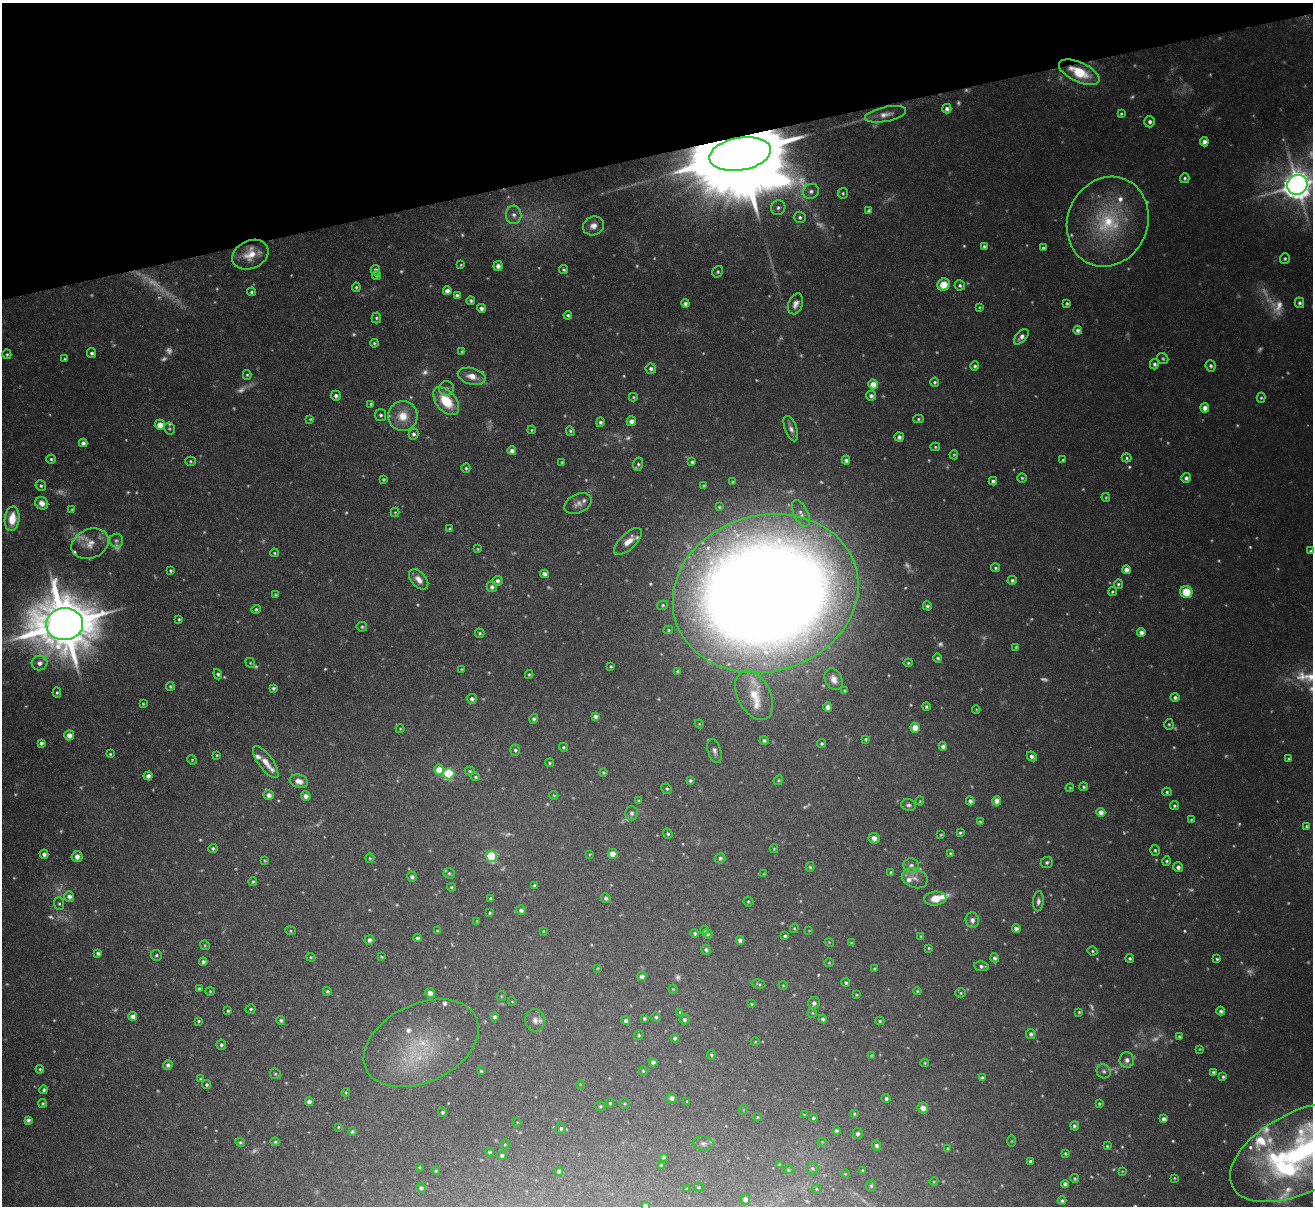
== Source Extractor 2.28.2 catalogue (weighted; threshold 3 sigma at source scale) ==
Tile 3 of 4 x 4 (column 3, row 1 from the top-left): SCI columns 2624-3934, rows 3758-4961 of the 5247 x 5228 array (HDU 1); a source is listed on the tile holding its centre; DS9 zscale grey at full resolution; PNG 1315 x 1208 px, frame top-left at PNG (2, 3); each listed source drawn as its Kron ellipse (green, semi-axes under 4 px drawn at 4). Shown black and unused: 13% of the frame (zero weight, under 4 of 8 exposures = <1% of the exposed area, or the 3 px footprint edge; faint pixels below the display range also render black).
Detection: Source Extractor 2.28.2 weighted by HDU 2 'WHT'; one run over the whole footprint, this tile lists its part. Background 0.0598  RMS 0.0025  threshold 0.0101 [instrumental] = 3 sigma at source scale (4.09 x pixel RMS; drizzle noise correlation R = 1.36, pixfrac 0.8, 0.05/0.05 arcsec/px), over >= 5 px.
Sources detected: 559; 134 too faint to see at this stretch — neither listed nor drawn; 24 inside a brighter listed object's ellipse — not listed separately; the other 401 listed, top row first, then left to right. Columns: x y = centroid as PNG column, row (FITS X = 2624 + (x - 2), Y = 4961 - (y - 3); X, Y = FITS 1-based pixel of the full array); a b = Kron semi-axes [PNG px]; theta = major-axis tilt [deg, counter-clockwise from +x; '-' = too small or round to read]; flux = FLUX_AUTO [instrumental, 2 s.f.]
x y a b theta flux
1079 72 22 10 -25 9.1
947 109 5 4 - 0.92
885 114 21 7 11 1.9
1121 114 3 3 - 0.29
1150 122 5 5 - 0.73
1204 142 4 4 - 1.2
740 154 31 16 10 7900
1185 178 5 4 - 0.43
1297 185 10 9 - 480
811 191 8 7 - 0.96
843 193 5 5 - 0.37
778 208 7 7 - 0.76
869 211 4 3 - 0.4
514 215 9 7 -87 1.2
800 217 6 5 - 0.56
1108 222 46 40 67 23
593 226 11 9 29 1.7
984 246 4 3 - 0.5
1043 248 4 4 - 0.37
250 255 19 14 25 4.4
1285 259 5 5 - 0.44
461 265 4 3 - 0.23
498 266 5 4 - 1.1
375 270 5 5 - 0.79
564 270 4 3 - 0.37
718 272 6 5 - 0.4
377 275 4 4 - 0.43
944 285 6 6 - 4.6
960 285 5 5 - 0.57
356 287 5 4 - 0.38
447 291 4 4 - 1.7
251 292 4 4 - 0.37
457 295 4 3 - 0.64
471 301 4 4 - 0.44
1067 303 3 3 - 0.34
1299 303 5 4 - 0.55
685 304 4 4 - 0.73
796 304 11 7 68 1.4
979 307 4 3 - 0.26
481 308 4 4 - 0.85
568 315 4 4 - 0.41
376 318 5 4 - 0.44
1078 330 4 4 - 0.8
1021 337 9 5 49 1.1
374 343 4 4 - 0.32
462 351 3 3 - 0.31
92 353 5 4 - 0.73
7 354 5 4 - 0.35
65 359 3 3 - 0.37
1163 359 6 5 - 0.42
1154 364 5 4 - 0.6
975 366 4 4 - 0.46
1211 366 6 5 - 0.52
651 369 5 5 - 0.71
247 375 5 4 - 0.34
472 376 14 8 -15 2.8
935 382 4 4 - 0.41
873 384 5 4 - 3.8
447 388 7 7 - 0.77
336 396 5 5 - 0.77
871 396 5 5 - 0.77
633 397 4 4 - 0.27
1261 398 5 4 - 0.34
446 401 16 10 -50 8.6
371 404 4 4 - 0.34
1205 408 5 4 - 1.6
381 415 6 5 - 0.57
403 416 15 14 - 4.8
310 419 4 4 - 0.28
918 419 5 4 - 0.34
631 421 5 4 - 1.2
600 422 5 4 - 0.56
160 425 5 5 - 2.6
169 428 6 5 - 0.39
791 429 13 6 -69 1.2
532 430 4 3 - 0.27
570 431 5 4 - 0.39
413 434 5 5 - 0.63
899 437 5 4 - 0.77
83 443 4 4 - 1
935 447 5 4 - 0.32
512 451 4 4 - 1.4
954 455 4 4 - 0.28
1127 458 5 4 - 0.35
51 459 5 4 - 0.42
846 460 4 4 - 0.8
1063 460 4 4 - 0.26
190 461 5 4 - 0.38
562 462 4 3 - 0.23
692 462 4 3 - 0.41
638 464 7 5 75 0.41
466 468 4 4 - 0.38
1022 478 4 4 - 0.37
1186 478 5 4 - 0.83
384 479 3 3 - 0.29
993 481 4 4 - 0.64
733 482 4 3 - 0.24
41 486 5 5 - 0.5
704 486 3 3 - 0.32
1106 497 4 3 - 0.24
42 503 7 6 - 1.8
578 504 14 9 25 1.6
719 507 4 4 - 0.3
72 509 4 3 - 0.26
395 512 5 4 - 0.24
801 513 14 7 -64 1.4
12 519 12 7 84 5.7
450 529 4 3 - 0.31
116 541 7 7 - 0.57
628 541 17 8 43 3
90 544 19 14 21 3.1
477 549 3 3 - 0.23
1311 551 4 3 - 0.31
274 553 4 3 - 0.25
996 568 4 4 - 0.36
1126 570 4 4 - 1.4
171 571 3 3 - 0.33
545 574 4 4 - 1.1
419 579 12 7 -48 2
1012 580 4 4 - 0.62
498 581 5 5 - 0.89
1118 584 5 4 - 0.42
492 587 5 5 - 0.9
1112 592 5 4 - 0.31
1186 592 6 6 - 6.3
766 593 94 78 17 820
275 595 4 3 - 0.24
663 605 5 4 - 0.41
927 606 4 4 - 0.58
256 609 5 4 - 0.44
179 619 3 3 - 0.3
64 624 18 16 4 1800
362 627 5 4 - 0.36
668 630 5 4 - 0.28
1141 632 4 4 - 1.2
480 633 5 4 - 0.39
1016 647 4 4 - 0.27
938 658 4 4 - 0.46
40 663 8 7 - 1.5
250 663 5 4 - 0.3
908 663 4 4 - 0.28
611 666 3 3 - 0.28
462 669 4 3 - 0.21
678 671 3 3 - 0.38
218 674 5 4 - 0.45
529 674 4 3 - 0.36
834 679 11 8 -61 2.1
170 686 4 4 - 0.38
273 688 3 3 - 0.42
845 690 3 3 - 0.29
57 693 5 4 - 0.38
754 695 26 16 -63 6.8
1175 697 4 4 - 0.57
472 699 5 4 - 0.82
143 704 4 3 - 0.24
828 707 5 4 - 1.4
926 707 4 4 - 0.4
976 709 4 4 - 0.23
595 716 4 4 - 0.79
534 719 5 4 - 0.53
699 724 4 4 - 0.21
1169 724 5 4 - 0.34
915 728 5 5 - 3.5
400 729 4 4 - 0.21
69 735 5 5 - 1.7
866 739 4 4 - 0.37
764 740 4 4 - 0.65
41 743 4 4 - 0.7
822 743 5 4 - 0.43
943 746 4 4 - 0.91
563 747 5 4 - 0.35
515 750 5 5 - 0.51
714 751 12 6 -74 0.98
110 754 4 4 - 0.31
217 755 3 3 - 0.23
1032 756 5 4 - 1.1
1289 758 4 3 - 0.25
192 760 5 4 - 0.27
266 762 19 7 -54 2.5
550 763 4 4 - 0.34
439 770 5 5 - 5
470 771 5 4 - 0.32
603 772 4 4 - 0.29
449 774 6 5 - 19
148 776 5 4 - 1.2
476 777 4 4 - 0.36
778 780 5 4 - 0.3
299 781 9 6 -16 2
690 781 4 3 - 0.56
1084 787 4 4 - 0.4
1070 788 4 4 - 0.25
667 789 5 5 - 0.39
1167 792 4 4 - 0.34
269 795 5 5 - 1.5
554 795 4 3 - 0.25
306 796 5 5 - 1.2
638 800 4 3 - 0.22
920 801 4 4 - 0.23
970 801 4 4 - 0.97
997 801 5 4 - 2.4
909 805 7 5 -19 0.61
1174 806 4 4 - 0.42
1101 812 4 4 - 2.7
632 813 7 6 - 0.85
1191 820 3 3 - 0.25
980 822 4 3 - 0.27
1307 826 3 3 - 0.28
960 833 3 3 - 0.31
668 834 5 4 - 0.45
941 835 4 3 - 0.27
874 838 6 5 - 1.4
213 848 4 4 - 0.45
774 849 4 4 - 0.24
1155 850 5 4 - 0.42
950 853 4 4 - 0.27
44 854 4 4 - 0.9
590 854 4 3 - 0.19
612 854 5 5 - 2.5
492 856 5 5 - 22
77 857 5 5 - 1.6
370 858 5 4 - 0.36
720 858 5 5 - 0.66
265 860 4 3 - 0.22
1167 861 4 4 - 0.37
1047 862 6 5 - 0.52
911 865 7 7 - 1.1
810 867 5 4 - 0.38
1178 867 5 4 - 0.84
449 873 6 5 - 0.47
891 873 4 4 - 0.45
764 874 4 4 - 0.23
412 877 5 5 - 0.82
915 878 13 9 -21 1.7
253 882 4 4 - 0.38
535 886 4 4 - 0.57
451 887 4 3 - 0.33
69 896 5 5 - 1.2
606 898 5 4 - 0.66
935 898 11 7 6 3.8
491 899 4 4 - 0.5
748 901 5 5 - 0.32
1038 901 10 5 86 0.83
59 904 6 5 - 0.43
521 910 5 5 - 0.88
490 913 3 3 - 0.28
972 920 7 6 - 1.3
477 921 4 3 - 0.2
794 928 5 4 - 0.28
1016 929 4 4 - 1.2
704 930 4 3 - 0.27
809 930 4 3 - 0.17
290 931 5 4 - 0.31
437 931 4 3 - 0.31
543 931 4 3 - 0.17
695 933 4 4 - 0.5
707 934 5 4 - 0.63
785 936 3 3 - 0.42
920 936 4 3 - 0.19
418 938 4 4 - 0.61
369 940 5 5 - 1
740 940 4 4 - 1.4
829 942 4 3 - 0.2
851 943 4 4 - 0.25
205 945 5 4 - 0.27
929 948 4 3 - 0.29
706 950 5 4 - 0.62
1092 951 5 3 - 0.29
98 953 4 3 - 0.56
156 955 5 5 - 0.44
311 957 4 3 - 0.25
381 957 3 3 - 0.28
995 958 4 4 - 0.74
1130 958 4 4 - 0.4
1217 959 4 3 - 0.35
203 962 4 4 - 0.75
829 963 4 4 - 0.24
982 966 7 4 -7 0.79
598 968 4 3 - 0.23
874 969 3 3 - 0.25
642 976 4 4 - 1.3
846 983 4 4 - 0.44
758 984 7 3 -15 0.35
783 985 4 3 - 0.18
199 989 3 3 - 0.31
673 989 4 4 - 0.25
210 991 4 4 - 0.27
327 991 4 4 - 0.41
917 991 4 4 - 0.31
430 993 5 5 - 1.9
961 993 5 4 - 0.32
856 995 4 3 - 0.2
501 996 5 4 - 0.28
512 1001 4 3 - 0.16
814 1003 6 5 - 0.77
751 1004 4 3 - 0.24
251 1009 5 4 - 0.37
228 1011 3 3 - 0.3
1221 1011 4 4 - 0.72
680 1012 4 3 - 0.23
1079 1012 3 3 - 0.28
812 1013 5 4 - 0.27
133 1016 4 4 - 1.7
494 1017 4 4 - 0.73
656 1017 4 4 - 0.48
644 1018 3 3 - 0.45
684 1019 5 5 - 0.6
823 1019 4 4 - 0.71
281 1020 4 4 - 0.55
535 1020 11 9 -80 1.4
198 1021 4 3 - 0.32
626 1021 4 4 - 0.95
880 1021 4 4 - 0.29
1031 1034 5 4 - 0.76
639 1035 5 4 - 0.41
1179 1036 3 3 - 0.38
675 1038 4 4 - 0.54
755 1042 4 3 - 0.18
421 1043 61 39 25 22
221 1045 5 5 - 0.54
1200 1049 4 4 - 0.2
711 1055 5 3 - 0.33
872 1056 4 4 - 0.63
1127 1060 8 7 - 1.3
653 1062 4 4 - 1.1
925 1063 4 3 - 0.21
168 1065 5 4 - 0.65
40 1069 4 4 - 0.33
481 1071 3 3 - 0.31
643 1071 4 4 - 0.31
1104 1071 7 6 - 0.7
1213 1072 4 3 - 0.49
275 1074 6 5 - 0.4
1223 1077 4 3 - 0.42
982 1078 4 4 - 0.8
200 1079 3 2 - 0.22
207 1084 4 4 - 0.39
580 1084 4 3 - 0.19
44 1090 4 4 - 0.52
346 1093 4 4 - 0.25
672 1098 5 5 - 0.95
886 1098 5 4 - 0.63
309 1102 4 4 - 1.2
687 1102 3 3 - 0.19
43 1103 4 4 - 0.31
610 1103 5 4 - 0.3
624 1103 5 5 - 0.31
1099 1104 3 3 - 0.32
600 1106 5 5 - 0.34
923 1108 5 5 - 1.9
743 1110 5 3 - 0.19
443 1112 5 4 - 0.46
804 1114 4 2 - 0.16
854 1114 4 3 - 0.3
757 1117 4 4 - 0.25
813 1118 4 3 - 0.47
1164 1119 4 4 - 1.2
28 1120 4 4 - 0.79
517 1122 4 3 - 0.15
1074 1126 5 4 - 0.57
338 1127 3 3 - 0.22
561 1128 6 5 - 0.54
352 1131 4 4 - 0.51
836 1131 4 4 - 0.57
858 1134 5 5 - 0.91
1011 1141 5 4 - 0.23
240 1142 5 4 - 0.37
275 1142 4 4 - 0.37
822 1142 4 4 - 0.2
703 1143 10 7 -6 0.81
505 1144 5 4 - 0.28
876 1145 5 4 - 0.79
1107 1146 4 4 - 0.32
948 1149 4 3 - 0.43
490 1152 4 4 - 0.42
1302 1152 78 40 27 62
1065 1154 4 4 - 0.32
502 1155 5 4 - 0.56
663 1157 4 3 - 0.53
1030 1161 3 3 - 0.37
661 1165 4 4 - 0.28
779 1165 4 3 - 0.41
419 1167 3 2 - 0.2
813 1168 6 6 - 0.46
788 1170 5 4 - 0.31
863 1170 3 3 - 0.3
436 1171 4 3 - 0.26
559 1171 4 4 - 0.65
1122 1171 4 3 - 0.2
845 1174 5 3 - 0.21
1174 1178 3 2 - 0.2
1075 1179 4 3 - 0.33
934 1181 4 3 - 0.19
1065 1184 4 4 - 0.84
871 1186 6 5 - 0.4
698 1187 5 4 - 0.29
421 1188 5 4 - 0.68
687 1189 3 3 - 0.33
816 1189 5 4 - 0.27
745 1199 5 5 - 1.2
1062 1201 4 4 - 0.46
645 1206 4 4 - 0.73
Overlapping masked pixels (flux is a lower limit): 2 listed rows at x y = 1079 72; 740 154
Isophote crosses this tile's border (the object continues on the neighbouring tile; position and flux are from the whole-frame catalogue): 3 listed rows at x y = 1297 185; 1302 1152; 645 1206